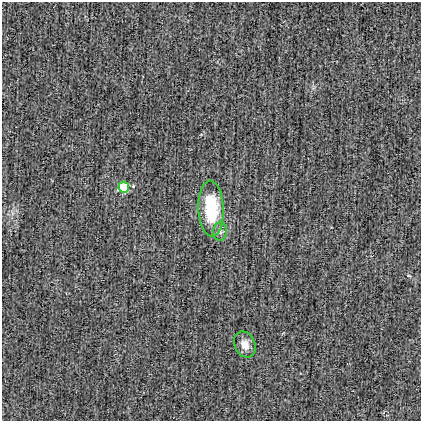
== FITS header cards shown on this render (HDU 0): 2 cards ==
NAXIS1  =                  419
NAXIS2  =                  419

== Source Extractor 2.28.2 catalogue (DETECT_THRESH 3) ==
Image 419 x 419 px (HDU 0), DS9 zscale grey, 1 PNG px = 1 image px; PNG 423 x 423 px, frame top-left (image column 1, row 419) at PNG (2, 2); each listed source drawn as its Kron ellipse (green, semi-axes under 4 px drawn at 4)
Background -2.00e-04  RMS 0.027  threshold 0.0821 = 3 sigma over >= 5 px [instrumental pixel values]
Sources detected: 4; all 4 listed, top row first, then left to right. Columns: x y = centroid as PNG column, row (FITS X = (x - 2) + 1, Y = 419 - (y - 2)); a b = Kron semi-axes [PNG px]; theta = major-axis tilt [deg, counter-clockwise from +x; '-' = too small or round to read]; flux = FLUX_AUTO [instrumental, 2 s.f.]
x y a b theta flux
124 187 5 5 - 60
211 209 28 12 -88 110
220 231 9 7 85 7.7
245 345 13 10 -65 19